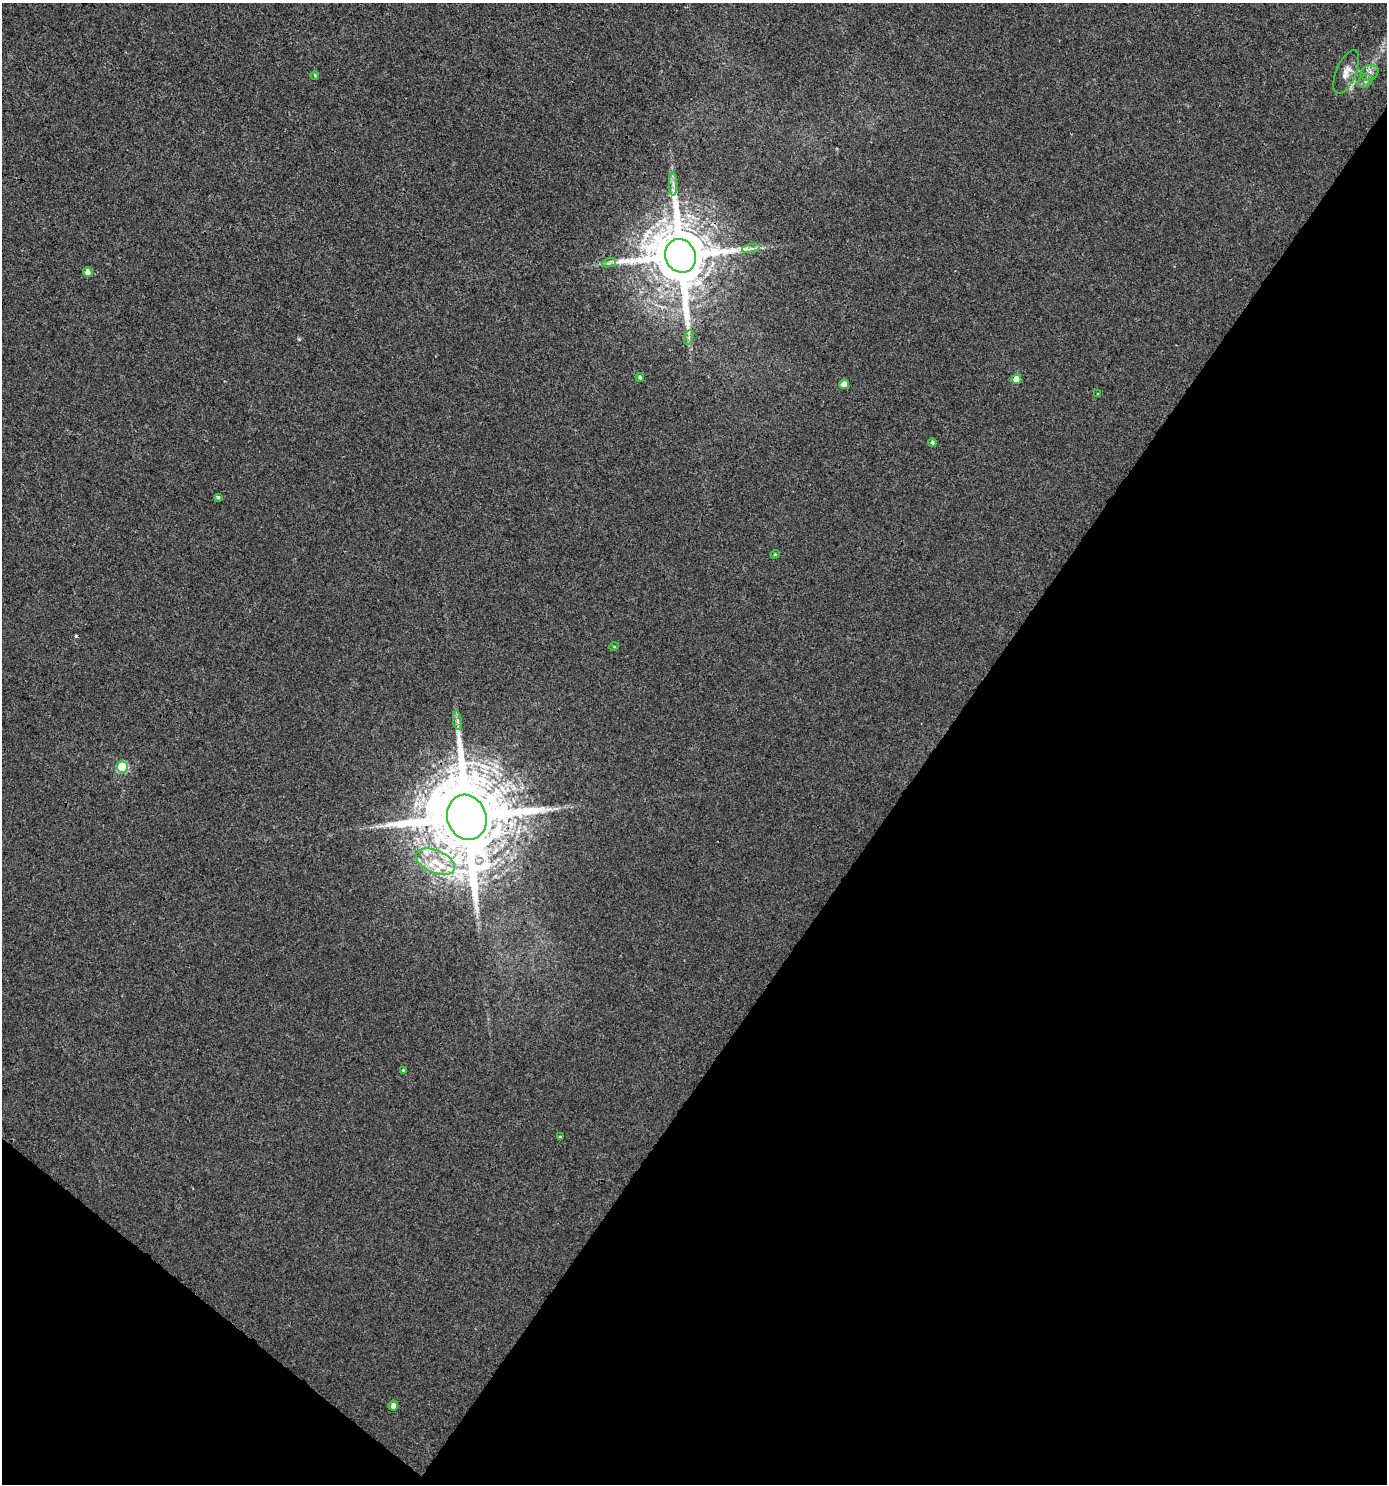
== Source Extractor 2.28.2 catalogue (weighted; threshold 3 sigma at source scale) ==
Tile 15 of 4 x 4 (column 3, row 4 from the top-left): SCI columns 2996-4380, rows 45-1526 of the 6058 x 6012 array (HDU 1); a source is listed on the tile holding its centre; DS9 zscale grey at full resolution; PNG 1389 x 1486 px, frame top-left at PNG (2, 3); each listed source drawn as its Kron ellipse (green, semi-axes under 4 px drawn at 4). Shown black and unused: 36% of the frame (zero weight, under 3 of 4 exposures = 5% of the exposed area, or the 3 px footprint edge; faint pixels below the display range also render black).
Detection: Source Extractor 2.28.2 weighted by HDU 2 'WHT'; one run over the whole footprint, this tile lists its part. Background 0.00357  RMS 0.004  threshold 0.0181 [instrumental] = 3 sigma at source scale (4.5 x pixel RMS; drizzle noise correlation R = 1.50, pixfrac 1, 0.0396/0.0396 arcsec/px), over >= 5 px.
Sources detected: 25; all 25 listed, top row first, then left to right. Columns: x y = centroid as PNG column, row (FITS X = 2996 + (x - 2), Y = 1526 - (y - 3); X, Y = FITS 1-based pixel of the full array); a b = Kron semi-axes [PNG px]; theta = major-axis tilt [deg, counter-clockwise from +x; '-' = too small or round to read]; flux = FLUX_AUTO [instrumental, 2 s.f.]
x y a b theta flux
1346 72 23 10 67 3.9
1369 73 9 7 33 1.8
315 75 4 3 - 0.44
1365 81 8 6 37 1.3
673 184 12 2 90 1.3
751 249 9 4 9 1.2
680 256 17 15 -65 3600
609 263 7 4 19 0.96
88 272 5 5 - 2.1
689 337 7 4 71 0.95
640 377 4 4 - 0.79
1016 379 5 5 - 5
844 384 5 5 - 4
1098 394 3 3 - 0.35
932 443 4 4 - 0.81
218 497 4 4 - 0.64
775 554 4 4 - 0.44
614 647 5 3 - 0.34
457 721 9 4 -81 1.1
122 767 5 5 - 27
467 817 23 19 -71 6800
436 862 20 11 -23 9.8
403 1071 4 3 - 0.66
560 1137 3 3 - 0.57
393 1406 5 5 - 2.1
Overlapping masked pixels (flux is a lower limit): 2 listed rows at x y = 680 256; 467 817